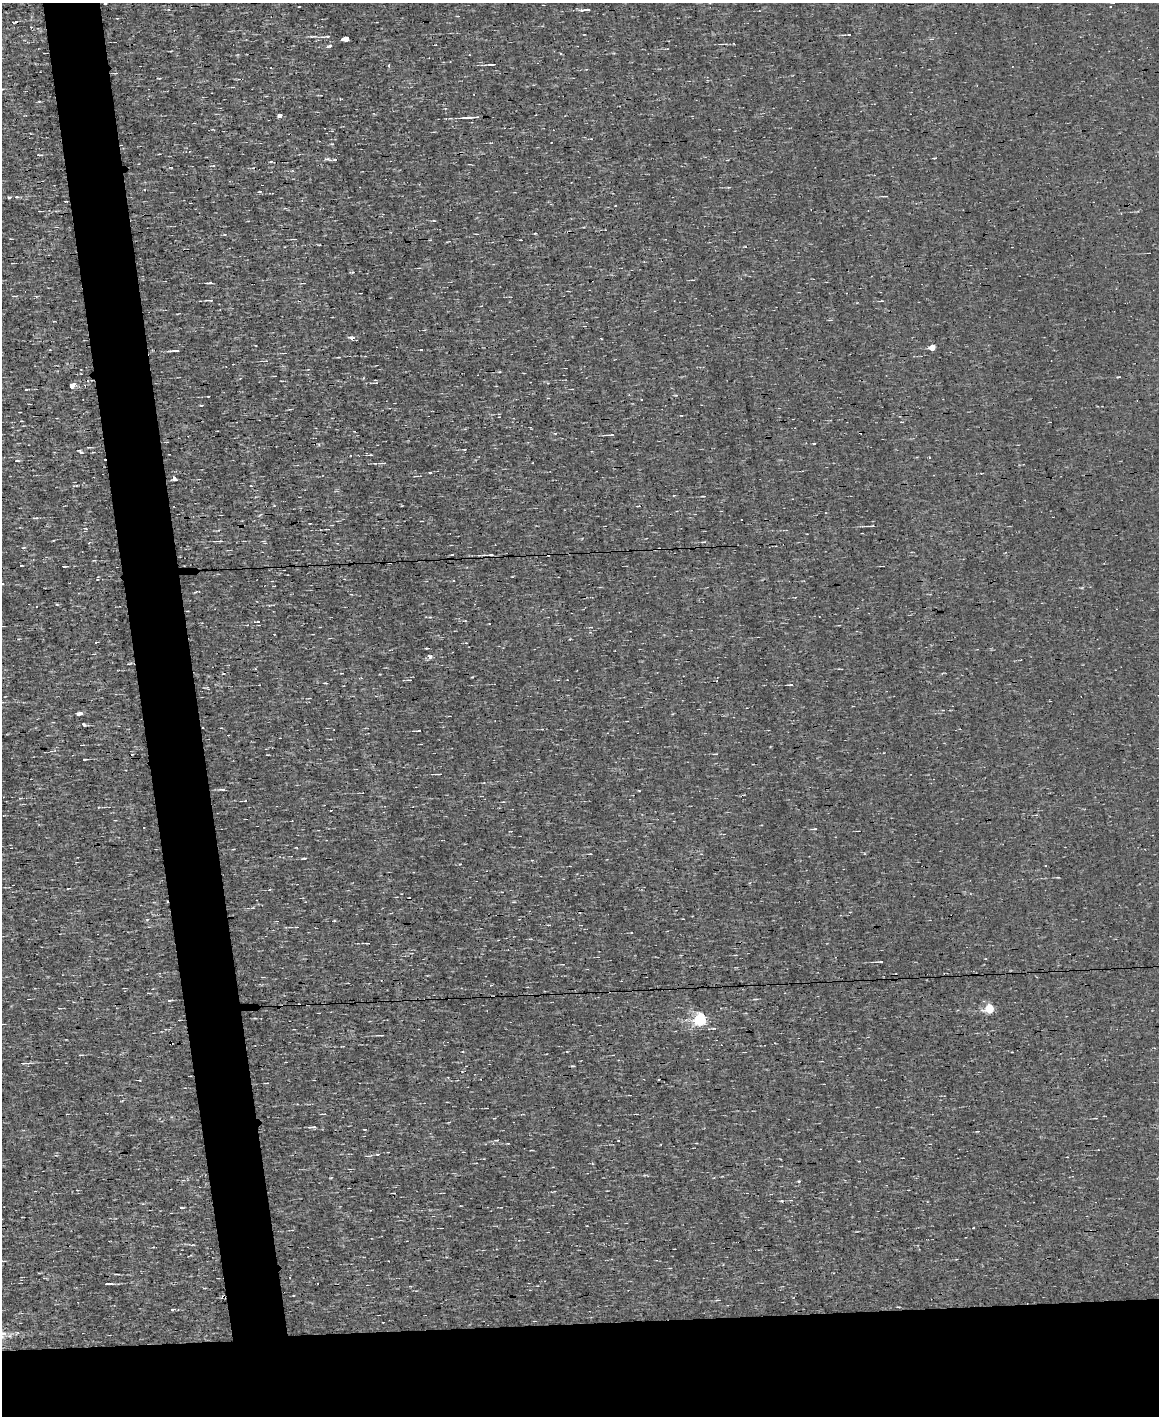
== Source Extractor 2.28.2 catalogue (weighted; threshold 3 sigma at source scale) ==
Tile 11 of 4 x 3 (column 3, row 3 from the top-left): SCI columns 2313-3469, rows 222-1635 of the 4625 x 4573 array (HDU 1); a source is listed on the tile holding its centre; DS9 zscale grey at full resolution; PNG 1161 x 1418 px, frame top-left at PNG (2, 3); no overlay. Shown black and unused: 11% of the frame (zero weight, under 3 of 4 exposures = <1% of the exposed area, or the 3 px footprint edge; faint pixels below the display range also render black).
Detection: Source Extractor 2.28.2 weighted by HDU 2 'WHT'; one run over the whole footprint, this tile lists its part. Background 1.57e-04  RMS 0.04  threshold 0.179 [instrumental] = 3 sigma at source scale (4.5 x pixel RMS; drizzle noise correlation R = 1.50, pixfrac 1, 0.05/0.05 arcsec/px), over >= 5 px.
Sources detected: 89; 7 cosmic-ray / hot-pixel residue — not listed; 1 inside a brighter listed object's ellipse — not listed separately; the other 81 listed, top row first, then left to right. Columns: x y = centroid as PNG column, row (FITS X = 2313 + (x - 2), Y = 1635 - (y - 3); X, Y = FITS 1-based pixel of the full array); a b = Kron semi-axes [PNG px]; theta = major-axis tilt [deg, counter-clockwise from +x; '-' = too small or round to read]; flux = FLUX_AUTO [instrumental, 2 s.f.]
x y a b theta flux
105 4 3 2 - 5.1
585 10 14 3 4 13
31 27 3 3 - 3.1
849 34 4 2 - 2.7
327 36 5 4 - 5.2
345 39 4 3 - 610
492 64 8 2 2 6.9
389 65 4 3 - 4.8
39 101 4 3 - 3.6
280 116 4 3 - 43
471 117 20 3 2 23
39 155 7 3 -6 5.2
885 196 5 2 - 4.1
9 197 3 3 - 15
17 197 5 4 - 5.8
65 201 3 2 - 3.7
434 221 4 3 - 5.8
293 239 8 2 0 4.1
352 272 5 3 - 4
209 283 7 2 1 7.2
210 300 10 3 0 8.1
352 338 7 5 16 15
932 347 5 5 - 44
175 350 13 3 5 11
421 350 3 2 - 2.9
72 386 5 4 - 31
26 389 4 2 - 3.9
208 396 3 2 - 2.5
201 405 4 3 - 3.1
555 433 5 3 - 3.6
606 435 9 2 0 5.8
464 449 4 2 - 3.1
81 452 6 4 1 6.8
370 455 5 3 - 4.4
930 457 3 2 - 6.5
17 461 6 2 1 5
375 463 5 3 - 3.6
383 463 7 3 0 5.3
431 472 3 3 - 24
174 478 6 5 - 15
704 496 5 2 - 3.6
35 518 8 2 8 5.3
871 526 8 3 2 7.6
220 541 6 4 2 6.6
703 542 6 3 1 4.2
65 566 5 2 - 5.8
430 656 6 6 - 11
129 664 8 3 12 5.5
410 680 7 4 0 6.4
791 685 6 3 0 4.5
79 714 5 4 - 19
84 725 4 3 - 4.5
419 731 5 2 - 3.9
439 774 7 3 4 6.3
222 789 9 3 0 7.5
245 801 4 2 - 3
304 858 6 3 6 4.6
1058 877 4 3 - 3.1
252 908 5 3 - 4.2
147 919 5 3 - 4.4
296 927 3 3 - 3.6
368 943 4 2 - 10
881 962 5 3 - 4.1
169 1000 6 3 0 5.5
989 1009 5 5 - 190
700 1020 6 5 - 640
381 1035 5 2 - 4.7
81 1055 5 3 - 3.7
24 1063 13 3 4 11
267 1083 4 2 - 3.4
324 1114 6 2 6 3.9
312 1127 12 3 4 8.7
364 1129 4 3 - 2.7
508 1143 4 3 - 2.9
377 1154 4 3 - 3.7
799 1181 4 4 - 7
181 1208 4 2 - 6.9
193 1245 6 3 0 4.2
290 1277 2 2 - 3
108 1284 8 2 4 15
172 1309 3 3 - 21
Unlisted compact peaks at least as high as the median listed source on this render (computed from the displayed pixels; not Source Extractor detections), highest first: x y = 329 46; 328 159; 84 759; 332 144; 814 444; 258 621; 460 864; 260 192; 426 648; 815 829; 311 36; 973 1228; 1119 377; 676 395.